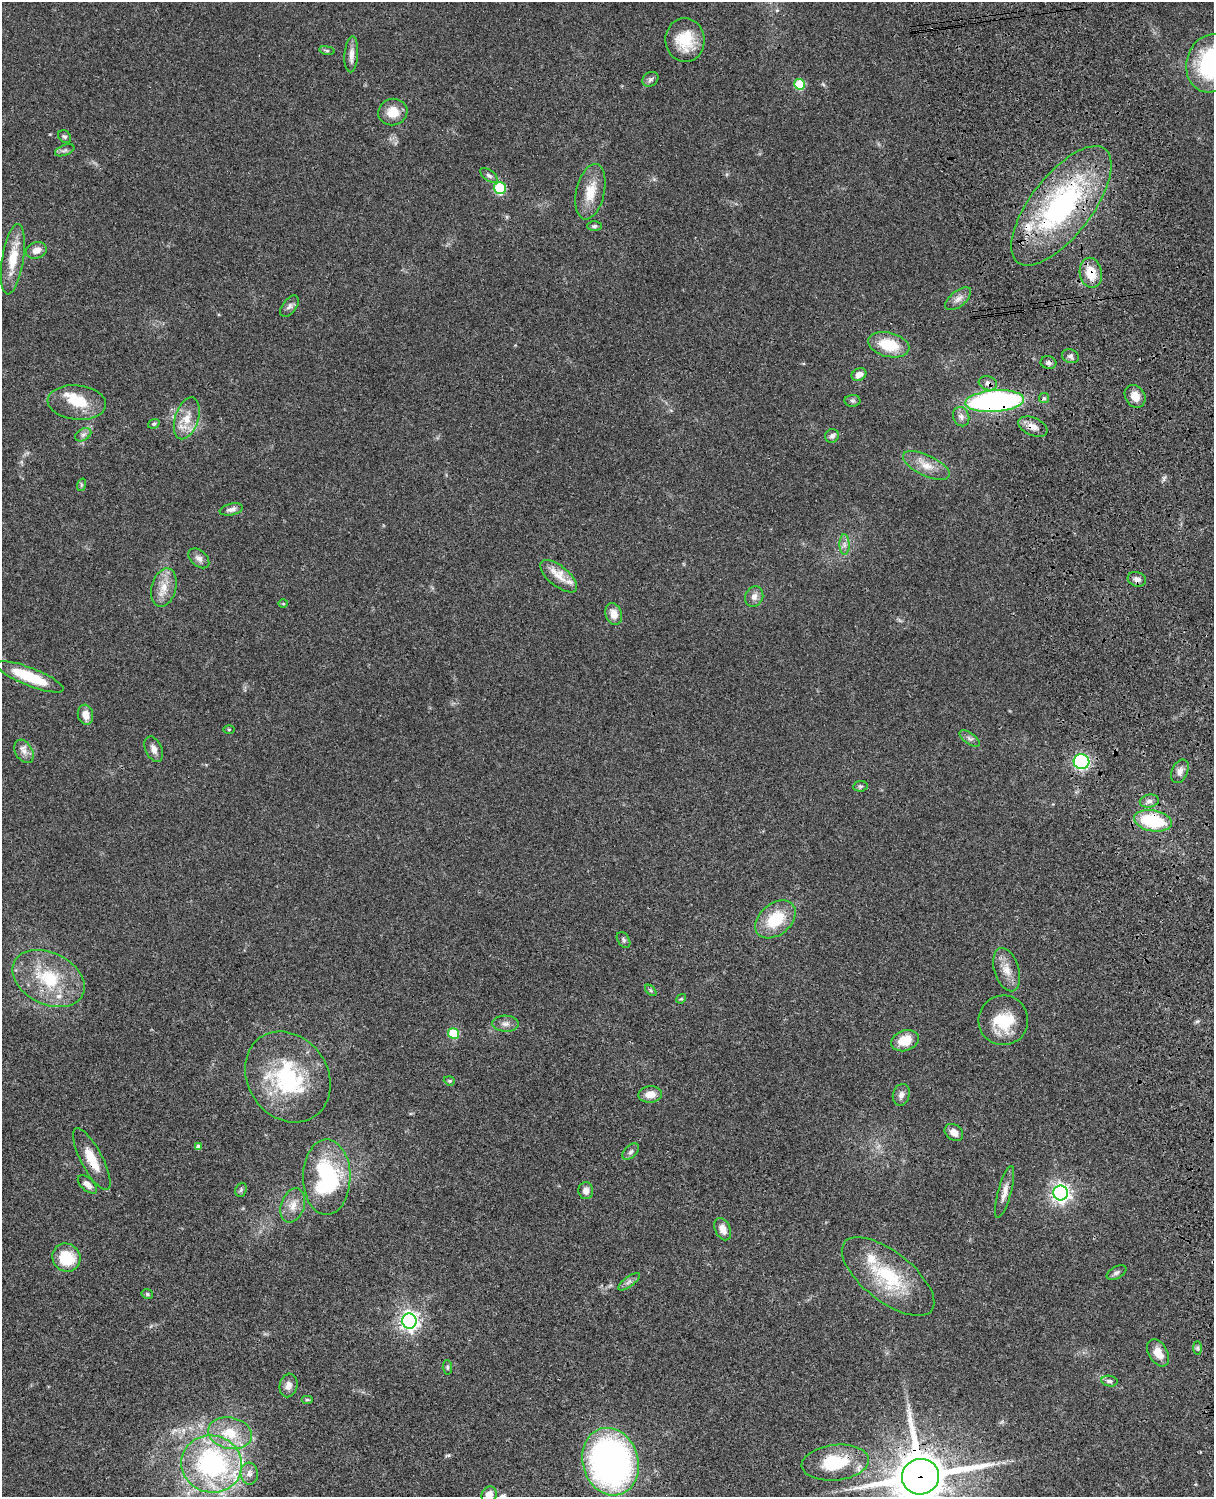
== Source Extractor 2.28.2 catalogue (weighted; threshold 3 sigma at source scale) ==
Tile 6 of 4 x 3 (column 2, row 2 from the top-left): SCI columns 1333-2544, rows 1773-3267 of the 5088 x 4927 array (HDU 1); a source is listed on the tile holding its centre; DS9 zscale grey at full resolution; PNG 1216 x 1499 px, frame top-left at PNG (2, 2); each listed source drawn as its Kron ellipse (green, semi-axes under 4 px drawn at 4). Shown black and unused: <1% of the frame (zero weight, under 3 of 4 exposures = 6% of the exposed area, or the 3 px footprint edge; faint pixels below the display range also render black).
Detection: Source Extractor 2.28.2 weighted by HDU 2 'WHT'; one run over the whole footprint, this tile lists its part. Background 0.0782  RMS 0.0058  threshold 0.026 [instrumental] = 3 sigma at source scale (4.5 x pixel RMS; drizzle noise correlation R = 1.50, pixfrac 1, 0.05/0.05 arcsec/px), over >= 5 px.
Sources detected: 111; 1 inside a brighter object's white glare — neither listed nor drawn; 8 inside a brighter listed object's ellipse — not listed separately; the other 102 listed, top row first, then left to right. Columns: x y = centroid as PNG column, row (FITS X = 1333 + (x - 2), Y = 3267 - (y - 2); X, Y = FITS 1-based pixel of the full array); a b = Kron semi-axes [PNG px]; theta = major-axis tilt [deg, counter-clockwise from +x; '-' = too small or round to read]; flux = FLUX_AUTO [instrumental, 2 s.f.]
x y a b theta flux
685 40 22 19 -84 18
327 50 8 4 -9 0.92
351 54 18 7 86 4
1211 63 29 24 72 73
650 79 8 7 - 1.8
800 84 5 5 - 25
393 112 14 13 - 8.8
65 137 7 5 -41 1.2
65 150 10 5 22 1.5
489 176 10 5 -37 1.7
500 188 6 6 - 38
590 192 28 14 77 13
1061 206 71 30 52 120
594 226 7 5 1 1.2
36 250 10 8 17 4.6
13 259 35 11 81 16
1091 273 15 11 -79 11
958 299 15 7 39 3.5
289 306 12 7 53 2.3
889 345 21 12 -14 19
1070 356 9 6 -21 1.8
1048 363 8 6 -10 1.9
859 375 8 6 32 3.5
988 383 9 7 -18 2.6
1135 396 12 9 -57 5.9
1044 398 5 5 - 0.95
852 401 8 6 -2 1.3
995 401 29 11 4 160
77 403 29 17 -6 16
961 417 10 8 -66 2.7
187 418 21 11 72 9.6
154 424 6 4 20 0.88
1033 427 15 9 -23 4.7
83 435 9 5 30 1.8
832 436 7 6 - 2.1
926 465 25 10 -25 8.6
81 485 6 4 72 0.84
231 509 12 6 12 2.4
844 545 10 5 -90 2.3
199 558 12 8 -41 3
559 576 22 10 -39 8
1137 579 9 7 -16 3.1
164 588 19 12 75 8.5
754 597 10 9 - 3.4
283 604 5 3 - 0.53
614 614 11 8 -75 5.6
30 677 36 9 -21 26
85 715 10 7 -76 5.7
229 729 6 4 1 0.62
970 739 12 5 -36 1.9
154 749 13 8 -66 3.6
24 751 12 8 -60 3.8
1081 762 8 7 - 78
1180 771 12 8 66 3.1
860 786 7 5 6 1.1
1149 801 9 6 11 2.2
1153 821 19 10 -10 32
775 919 23 15 40 22
623 940 8 5 -55 1.2
1007 970 22 12 -73 7.9
49 978 38 26 -26 34
651 990 7 4 -45 0.93
681 999 5 4 - 0.64
1003 1020 25 25 - 22
505 1024 13 8 -2 3.1
454 1034 5 5 - 25
905 1041 14 10 20 12
288 1077 48 40 -55 63
449 1081 6 4 -20 0.69
650 1094 11 8 6 6.1
901 1095 11 8 75 2.8
954 1132 10 7 -37 4
198 1147 4 4 - 2.1
631 1152 10 6 45 1.7
92 1159 34 10 -62 13
327 1177 37 24 89 63
87 1184 11 6 -42 3.6
241 1190 7 5 69 1
586 1191 8 7 - 3.4
1005 1192 27 6 75 5.1
1061 1193 7 7 - 260
293 1205 17 11 70 6.5
723 1229 12 7 -65 4.8
66 1257 14 13 - 21
1117 1273 10 6 29 1.7
888 1276 55 25 -38 39
629 1282 13 5 37 2.1
147 1294 6 4 -15 0.89
409 1321 7 7 - 260
1198 1348 7 4 -89 1.1
1158 1353 15 9 -59 7.4
447 1367 7 4 -86 0.98
1109 1381 8 5 -9 1.7
288 1385 12 9 77 3.5
307 1399 6 4 0 0.78
230 1433 22 15 -12 18
610 1462 34 28 -74 200
835 1463 34 18 6 27
212 1464 31 28 -16 99
249 1474 11 8 -84 3.6
921 1477 19 17 17 3000
489 1494 8 7 - 4.2
Overlapping masked pixels (flux is a lower limit): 13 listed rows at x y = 1061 206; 1091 273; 1048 363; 988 383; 995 401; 1033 427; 1137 579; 1081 762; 1153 821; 92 1159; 610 1462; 835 1463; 921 1477
Isophote crosses this tile's border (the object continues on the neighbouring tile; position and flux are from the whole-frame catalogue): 4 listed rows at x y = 1211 63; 212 1464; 921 1477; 489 1494